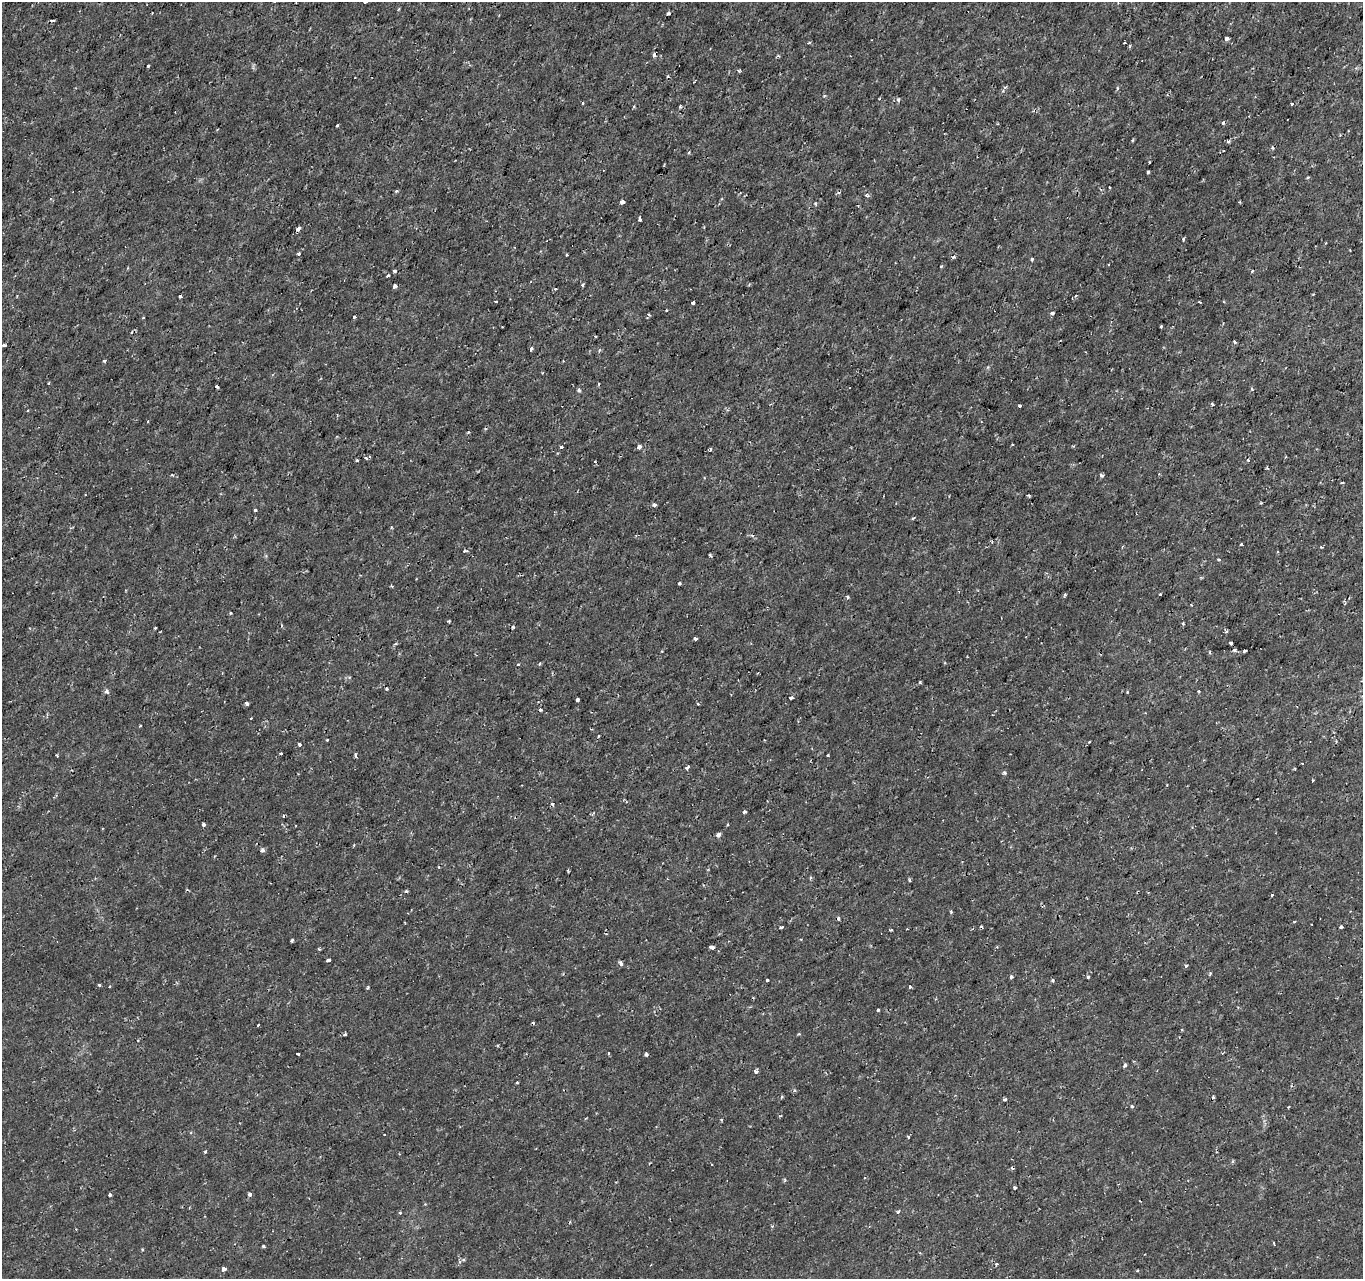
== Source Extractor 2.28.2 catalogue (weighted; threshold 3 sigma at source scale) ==
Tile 10 of 4 x 4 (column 2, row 3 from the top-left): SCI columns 1362-2722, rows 1491-2767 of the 5451 x 5597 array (HDU 1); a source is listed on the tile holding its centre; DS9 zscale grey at full resolution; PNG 1365 x 1281 px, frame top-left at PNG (2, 2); no overlay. Shown black and unused: <1% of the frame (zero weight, under 2 of 3 exposures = <1% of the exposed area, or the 3 px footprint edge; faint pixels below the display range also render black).
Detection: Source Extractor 2.28.2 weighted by HDU 2 'WHT'; one run over the whole footprint, this tile lists its part. Background -7.05e-05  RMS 9.5e-04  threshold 0.00429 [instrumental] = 3 sigma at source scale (4.5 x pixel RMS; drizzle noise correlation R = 1.50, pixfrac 1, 0.0396/0.0396 arcsec/px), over >= 5 px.
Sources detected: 167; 18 cosmic-ray / hot-pixel residue — not listed; the other 149 listed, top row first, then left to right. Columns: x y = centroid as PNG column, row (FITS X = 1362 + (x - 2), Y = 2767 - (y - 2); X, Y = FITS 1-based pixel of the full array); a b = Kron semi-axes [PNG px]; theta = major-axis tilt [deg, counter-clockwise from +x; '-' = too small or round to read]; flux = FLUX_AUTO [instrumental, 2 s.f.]
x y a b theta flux
668 14 3 3 - 0.25
1227 38 3 3 - 0.35
809 43 4 3 - 0.11
1124 43 3 3 - 0.2
148 66 3 3 - 0.21
668 76 4 4 - 0.098
898 99 5 4 - 0.19
582 103 3 3 - 0.22
1292 104 3 3 - 0.3
680 107 4 3 - 0.14
1223 123 4 3 - 0.25
337 126 3 3 - 0.15
1228 141 3 3 - 0.29
1150 162 3 2 - 0.1
1148 172 3 3 - 0.19
397 191 4 3 - 0.14
866 195 5 4 - 0.16
622 202 4 3 - 0.47
640 219 4 3 - 0.28
298 229 5 4 - 0.31
1183 239 4 3 - 0.11
299 254 4 4 - 0.19
566 255 2 2 - 0.096
954 257 4 4 - 0.23
1032 259 4 3 - 0.14
941 267 3 2 - 0.13
394 271 3 3 - 0.18
388 275 3 3 - 0.37
583 285 3 3 - 0.2
395 286 4 3 - 0.36
555 289 3 3 - 0.11
180 296 3 3 - 0.35
496 301 4 3 - 0.38
1199 302 3 2 - 0.18
693 303 3 3 - 0.29
666 310 3 2 - 0.14
1052 313 4 3 - 0.24
649 315 4 3 - 0.095
354 317 3 3 - 0.17
1161 326 3 2 - 0.3
1235 342 4 4 - 0.12
3 345 3 3 - 0.16
531 349 3 3 - 0.48
104 361 4 3 - 0.13
599 384 4 2 - 0.094
217 387 3 3 - 0.34
1252 389 4 3 - 0.14
579 390 4 4 - 0.18
1212 404 4 4 - 0.12
1020 406 3 3 - 0.15
148 421 3 2 - 0.13
1012 445 3 2 - 0.079
561 447 3 3 - 0.27
639 447 4 3 - 0.45
710 450 4 3 - 0.13
370 457 3 2 - 0.095
366 458 4 3 - 0.17
357 460 3 3 - 0.15
1248 460 3 3 - 0.12
1102 475 5 4 - 0.2
1029 495 4 3 - 0.11
654 505 4 3 - 0.33
255 510 3 3 - 0.14
752 535 4 4 - 0.14
1241 544 3 3 - 0.08
1321 547 3 2 - 0.078
465 550 5 3 - 0.14
710 555 4 3 - 0.12
679 583 3 3 - 0.14
391 586 3 3 - 0.11
1160 594 3 3 - 0.16
1064 595 5 3 - 0.11
847 597 3 3 - 0.22
231 613 3 3 - 0.096
1183 624 3 3 - 0.13
155 628 3 2 - 0.094
695 639 4 3 - 0.37
1231 643 3 3 - 0.23
1235 651 4 4 - 0.23
1245 651 4 3 - 0.18
518 664 3 3 - 0.099
920 682 4 3 - 0.12
386 688 5 2 - 0.1
107 692 5 4 - 0.26
1127 692 2 2 - 0.096
791 698 4 3 - 0.42
577 700 3 3 - 0.49
247 703 5 4 - 0.18
540 710 4 3 - 0.13
251 718 3 2 - 0.055
140 726 3 2 - 0.1
327 740 3 3 - 0.12
299 744 4 3 - 0.24
280 753 3 3 - 0.37
57 755 3 3 - 0.13
827 755 3 2 - 0.1
1302 763 3 2 - 0.11
687 767 4 3 - 0.21
1005 773 5 4 - 0.13
1313 780 3 2 - 0.18
744 812 4 3 - 0.18
204 825 3 3 - 0.33
718 835 4 3 - 0.56
354 845 4 2 - 0.069
262 850 4 3 - 0.43
810 878 4 3 - 0.11
909 880 4 3 - 0.1
406 891 3 3 - 0.15
1272 895 3 3 - 0.2
951 912 4 3 - 0.11
781 927 4 3 - 0.18
1341 927 3 3 - 0.26
891 930 3 3 - 0.11
292 940 3 3 - 0.17
712 947 5 3 - 0.39
328 960 4 3 - 0.2
621 963 5 3 - 0.33
1186 965 3 3 - 0.22
1011 977 4 3 - 0.24
1088 977 4 3 - 0.11
767 980 3 3 - 0.14
99 985 4 3 - 0.093
910 986 4 3 - 0.13
367 988 5 3 - 0.095
878 1010 3 3 - 0.15
258 1025 3 2 - 0.099
345 1034 3 3 - 0.17
798 1034 4 3 - 0.1
608 1053 4 3 - 0.085
298 1054 3 3 - 0.22
646 1054 3 3 - 0.22
1125 1066 5 4 - 0.16
756 1071 4 3 - 0.39
517 1082 3 2 - 0.09
782 1097 4 3 - 0.11
1005 1099 3 3 - 0.26
1132 1106 4 3 - 0.12
1288 1107 3 2 - 0.066
908 1137 3 2 - 0.14
205 1152 4 3 - 0.13
1233 1161 5 3 - 0.12
1015 1187 3 3 - 0.18
250 1194 4 3 - 0.29
110 1195 3 3 - 0.33
898 1212 5 3 - 0.13
400 1213 4 3 - 0.1
263 1246 3 3 - 0.2
997 1264 4 3 - 0.11
224 1269 4 3 - 0.56